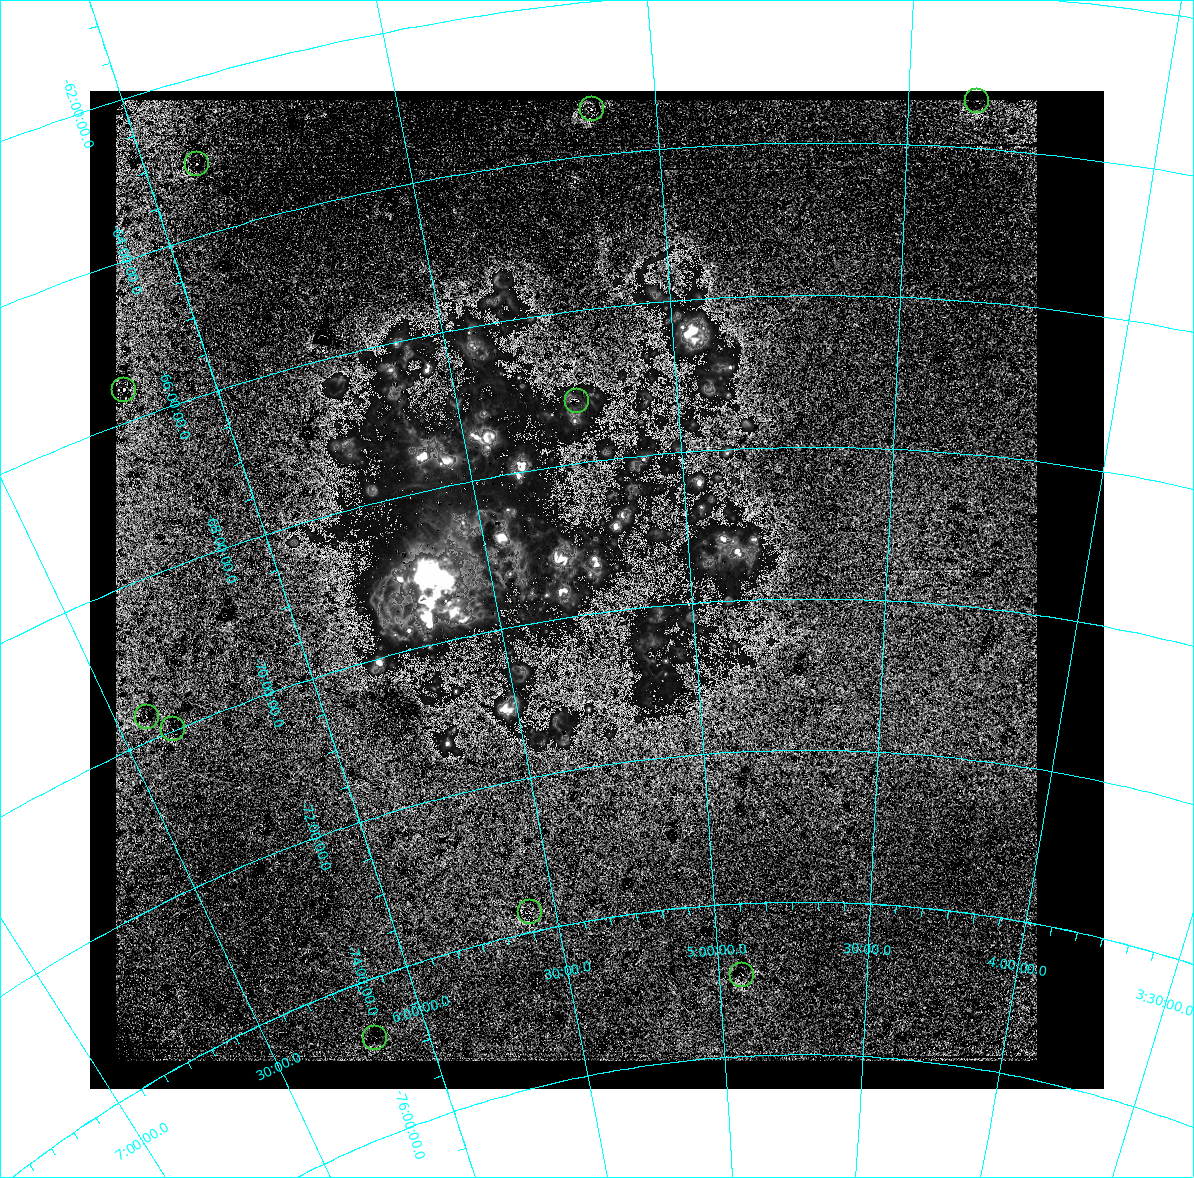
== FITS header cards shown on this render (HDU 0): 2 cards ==
NAXIS1  =                 1014 /
NAXIS2  =                  998 /

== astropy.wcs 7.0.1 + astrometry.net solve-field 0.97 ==
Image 1014 x 998 px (HDU 0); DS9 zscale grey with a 90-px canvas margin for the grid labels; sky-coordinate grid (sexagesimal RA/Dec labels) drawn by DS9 from the SOLVED WCS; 10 Tycho-2 reference stars matched to detected sources circled (green)
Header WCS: RA---TAN/DEC--TAN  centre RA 05:13:53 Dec -69:42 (78.47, -69.70 deg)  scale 47.6 arcsec/px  FOV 805.1' x 792.5'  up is -7 deg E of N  parity normal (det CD < 0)
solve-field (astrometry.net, Tycho-2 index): VERIFIED the header's WCS against the Tycho-2 star catalogue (verified at 3 index scales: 9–10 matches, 0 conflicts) and refined it, rather than solving blind
Solved WCS: RA---TAN-SIP/DEC--TAN-SIP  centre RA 05:14:29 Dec -69:41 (78.62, -69.69 deg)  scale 47.7 arcsec/px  FOV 806.9' x 792.5'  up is -8 deg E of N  parity normal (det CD < 0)
** header WCS and the solver's refit of it DISAGREE: centres 3.17' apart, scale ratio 1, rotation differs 0 deg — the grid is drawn from the SOLVED WCS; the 'Header WCS' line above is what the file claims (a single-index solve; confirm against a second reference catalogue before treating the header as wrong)
Tycho-2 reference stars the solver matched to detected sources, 10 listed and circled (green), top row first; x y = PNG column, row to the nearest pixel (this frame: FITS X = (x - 90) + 1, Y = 998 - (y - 91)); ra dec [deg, ICRS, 3 dp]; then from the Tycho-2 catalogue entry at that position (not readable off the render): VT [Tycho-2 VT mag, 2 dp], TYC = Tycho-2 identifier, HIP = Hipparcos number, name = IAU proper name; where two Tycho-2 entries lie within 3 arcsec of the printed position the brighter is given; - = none
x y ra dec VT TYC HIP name
977 101 65.472 -63.386 5.34 8872-1983-1 20384 -
592 109 76.892 -63.400 5.39 8881-1505-1 23840 -
197 164 88.525 -63.090 4.76 8896-1535-1 27890 -
124 390 92.812 -65.589 5.21 8901-1098-1 29353 -
577 401 78.439 -67.185 4.95 8890-1116-1 24372 -
147 717 96.369 -69.690 5.48 9181-404-1 30565 -
173 729 95.659 -69.984 5.72 9168-305-1 30321 -
530 912 83.687 -73.741 6.02 9174-64-1 26169 -
742 975 73.797 -74.937 5.63 9173-1001-1 22871 -
375 1038 92.560 -74.753 5.15 9176-987-1 29271 -